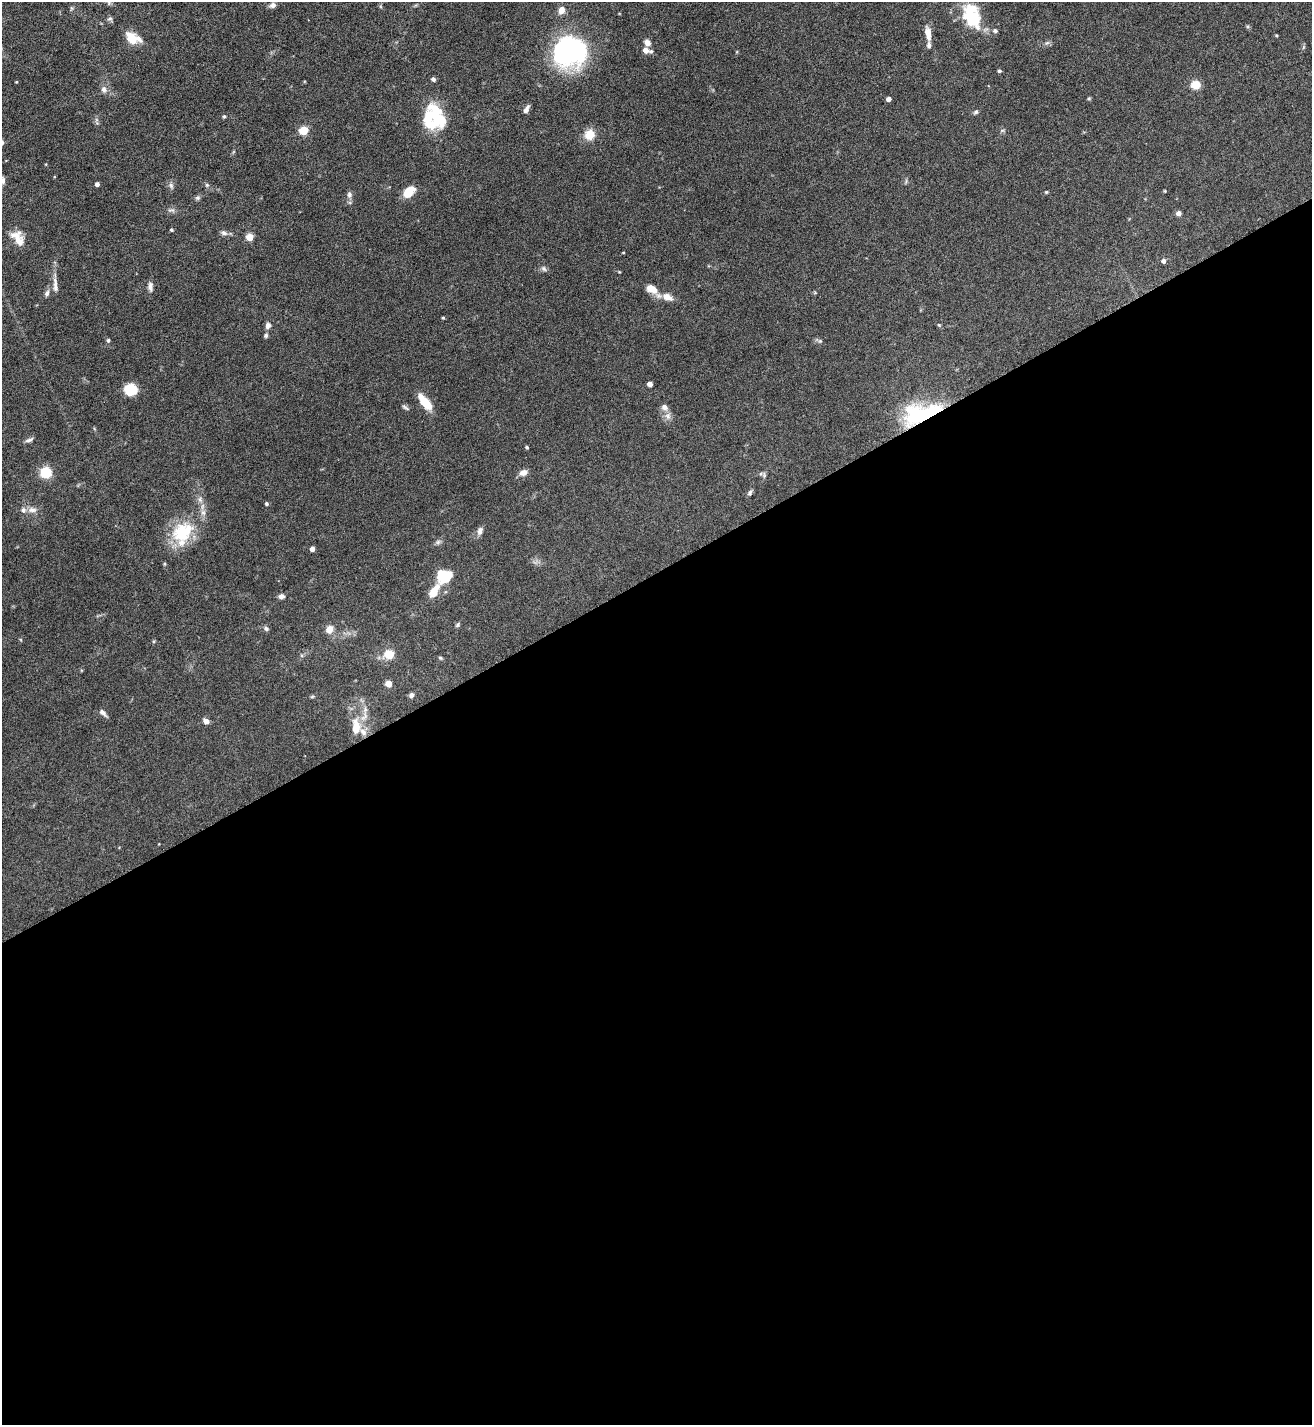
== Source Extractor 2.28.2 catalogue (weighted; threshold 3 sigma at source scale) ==
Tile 15 of 4 x 4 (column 3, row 4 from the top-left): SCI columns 2777-4086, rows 4-1426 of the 5688 x 5699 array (HDU 1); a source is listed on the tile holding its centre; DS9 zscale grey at full resolution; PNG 1314 x 1427 px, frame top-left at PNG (2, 2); no overlay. Shown black and unused: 60% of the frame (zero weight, under 5 of 9 exposures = <1% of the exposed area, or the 3 px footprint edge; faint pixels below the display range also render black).
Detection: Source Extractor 2.28.2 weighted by HDU 2 'WHT'; one run over the whole footprint, this tile lists its part. Background 0.0768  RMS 0.0035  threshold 0.0143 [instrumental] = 3 sigma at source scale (4.09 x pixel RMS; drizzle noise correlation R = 1.36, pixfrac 0.8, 0.05/0.05 arcsec/px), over >= 5 px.
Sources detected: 101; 3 inside a brighter object's white glare — not listed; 7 inside a brighter listed object's ellipse — not listed separately; the other 91 listed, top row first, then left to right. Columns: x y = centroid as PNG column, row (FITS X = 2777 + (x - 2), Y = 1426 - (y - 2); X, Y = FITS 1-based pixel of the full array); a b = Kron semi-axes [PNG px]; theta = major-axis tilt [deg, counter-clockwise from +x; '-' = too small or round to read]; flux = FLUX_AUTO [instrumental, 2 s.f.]
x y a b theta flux
108 2 17 5 -33 1.2
272 5 9 6 20 1.1
71 8 6 4 -71 0.42
561 10 8 7 - 2.5
973 18 25 19 -61 13
110 19 8 6 -17 0.71
995 31 7 6 - 0.64
928 33 17 7 -82 2.9
1276 35 4 3 - 0.29
133 38 18 11 -26 5.2
647 43 6 5 - 2
1047 43 7 5 30 0.67
646 50 5 4 - 2.7
569 51 33 26 6 60
651 51 6 5 - 0.58
999 71 5 4 - 0.49
433 79 4 4 - 0.96
1196 85 5 5 - 16
104 89 9 7 -76 1.3
1089 98 5 4 - 0.35
889 99 4 4 - 1.8
526 109 10 5 60 1.4
976 112 7 5 44 0.6
435 114 27 18 -73 12
224 116 4 4 - 0.53
304 130 5 5 - 15
589 135 11 11 - 4.6
2 181 11 7 47 1.6
97 184 4 4 - 1.3
171 185 8 5 -64 0.86
207 185 5 5 - 0.48
1165 191 4 3 - 0.26
409 192 13 8 48 5.3
1046 192 4 4 - 0.31
349 195 8 6 88 1
198 198 7 6 - 0.62
171 210 11 4 -5 0.82
1179 213 5 4 - 1.8
171 230 3 3 - 0.49
224 233 8 6 -27 1
250 237 5 4 - 8.6
18 240 16 13 -22 3.6
623 253 4 3 - 0.22
1163 261 4 4 - 1.3
544 269 8 6 -46 0.83
619 272 4 3 - 0.26
55 284 18 6 -84 2
150 287 13 6 -86 1.3
652 289 14 9 -30 3.7
47 293 9 6 67 0.99
667 297 16 9 -24 2.9
443 318 4 3 - 0.33
268 325 9 7 64 1.2
939 325 5 4 - 0.36
266 336 5 5 - 0.62
108 340 5 4 - 0.6
820 341 6 5 - 0.54
650 384 4 4 - 2.3
131 390 9 8 - 13
425 402 22 8 -51 5.4
405 407 10 4 -34 0.61
923 414 42 18 13 37
668 416 9 8 - 1.6
29 440 11 5 19 0.93
527 447 3 3 - 0.53
46 472 5 5 - 27
523 472 10 7 22 1.9
764 475 8 5 -76 0.57
750 492 8 5 56 0.72
267 504 4 4 - 0.57
32 510 13 7 0 1.8
203 513 9 6 -63 1.3
480 531 11 7 73 1.3
182 533 29 26 69 14
438 542 7 6 - 0.72
312 549 4 4 - 2
445 576 13 11 18 11
434 592 12 6 60 6.4
281 596 6 6 - 1.2
458 625 7 4 43 0.51
266 629 7 6 - 0.75
330 629 8 7 - 3.2
389 654 5 5 - 16
440 658 5 4 - 0.44
389 684 4 4 - 5.3
411 695 5 4 - 1.2
312 696 6 4 3 0.39
365 709 7 6 - 1
103 713 11 5 -44 1.1
206 721 7 6 - 1.4
356 727 22 10 -87 5.8
Overlapping masked pixels (flux is a lower limit): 1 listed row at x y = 923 414
Isophote crosses this tile's border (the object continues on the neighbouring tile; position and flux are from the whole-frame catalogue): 2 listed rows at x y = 108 2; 2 181